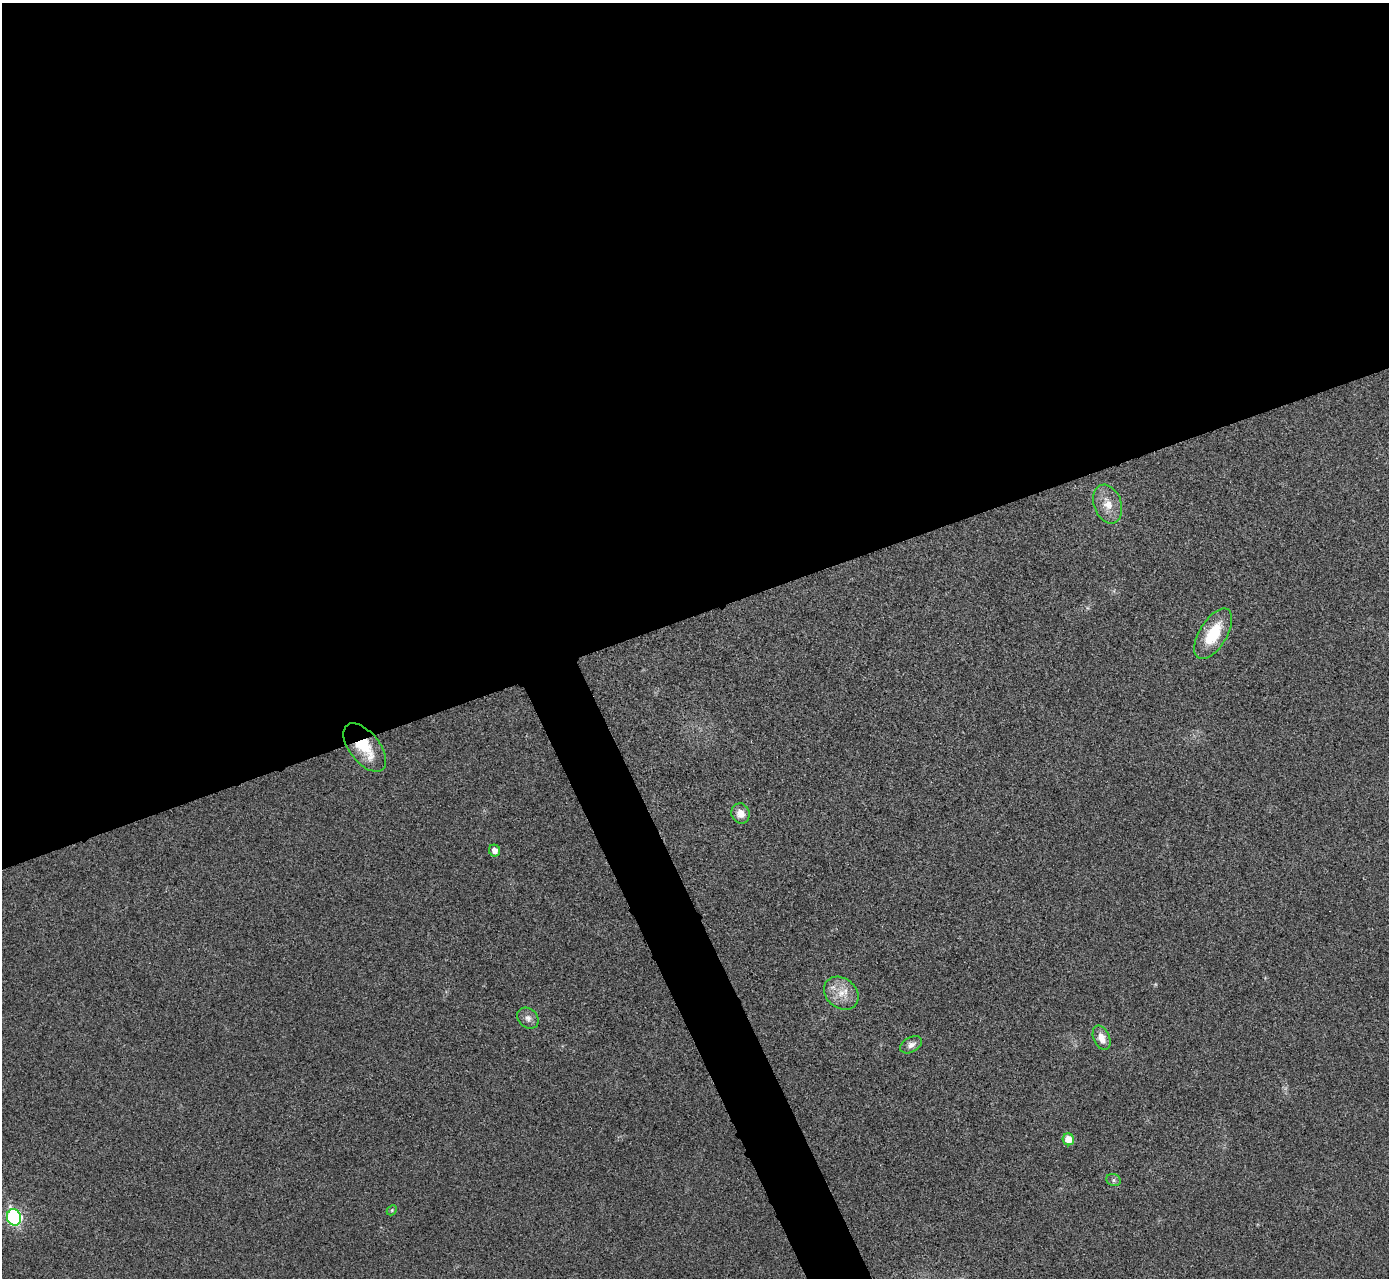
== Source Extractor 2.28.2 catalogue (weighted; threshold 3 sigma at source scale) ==
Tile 2 of 4 x 4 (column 2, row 1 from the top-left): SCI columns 1392-2778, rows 3985-5260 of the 5559 x 5548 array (HDU 1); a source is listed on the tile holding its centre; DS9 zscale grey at full resolution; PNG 1391 x 1280 px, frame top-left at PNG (2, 3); each listed source drawn as its Kron ellipse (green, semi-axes under 4 px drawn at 4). Shown black and unused: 50% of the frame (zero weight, under 3 of 4 exposures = <1% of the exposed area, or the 3 px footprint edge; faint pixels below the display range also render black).
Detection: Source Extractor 2.28.2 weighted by HDU 2 'WHT'; one run over the whole footprint, this tile lists its part. Background 0.0293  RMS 0.0061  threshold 0.0273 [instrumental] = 3 sigma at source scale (4.5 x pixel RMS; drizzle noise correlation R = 1.50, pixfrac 1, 0.05/0.05 arcsec/px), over >= 5 px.
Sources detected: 13; all 13 listed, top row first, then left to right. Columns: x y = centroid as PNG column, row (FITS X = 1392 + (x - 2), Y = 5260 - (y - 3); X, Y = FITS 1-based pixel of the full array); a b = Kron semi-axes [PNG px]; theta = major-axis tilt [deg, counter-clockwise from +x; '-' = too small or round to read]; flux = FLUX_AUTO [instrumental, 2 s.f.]
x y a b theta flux
1108 504 20 13 -71 9.8
1213 634 28 13 58 23
365 748 28 15 -52 21
741 813 10 9 - 5.6
494 851 6 5 - 3.9
841 993 19 15 -39 10
528 1018 11 9 -44 3.5
1102 1038 13 8 -67 6.4
911 1045 12 7 29 3.3
1068 1139 6 5 - 9.5
1114 1180 7 6 - 1.6
392 1210 6 4 47 0.86
14 1217 8 7 - 110
Overlapping masked pixels (flux is a lower limit): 1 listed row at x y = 365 748